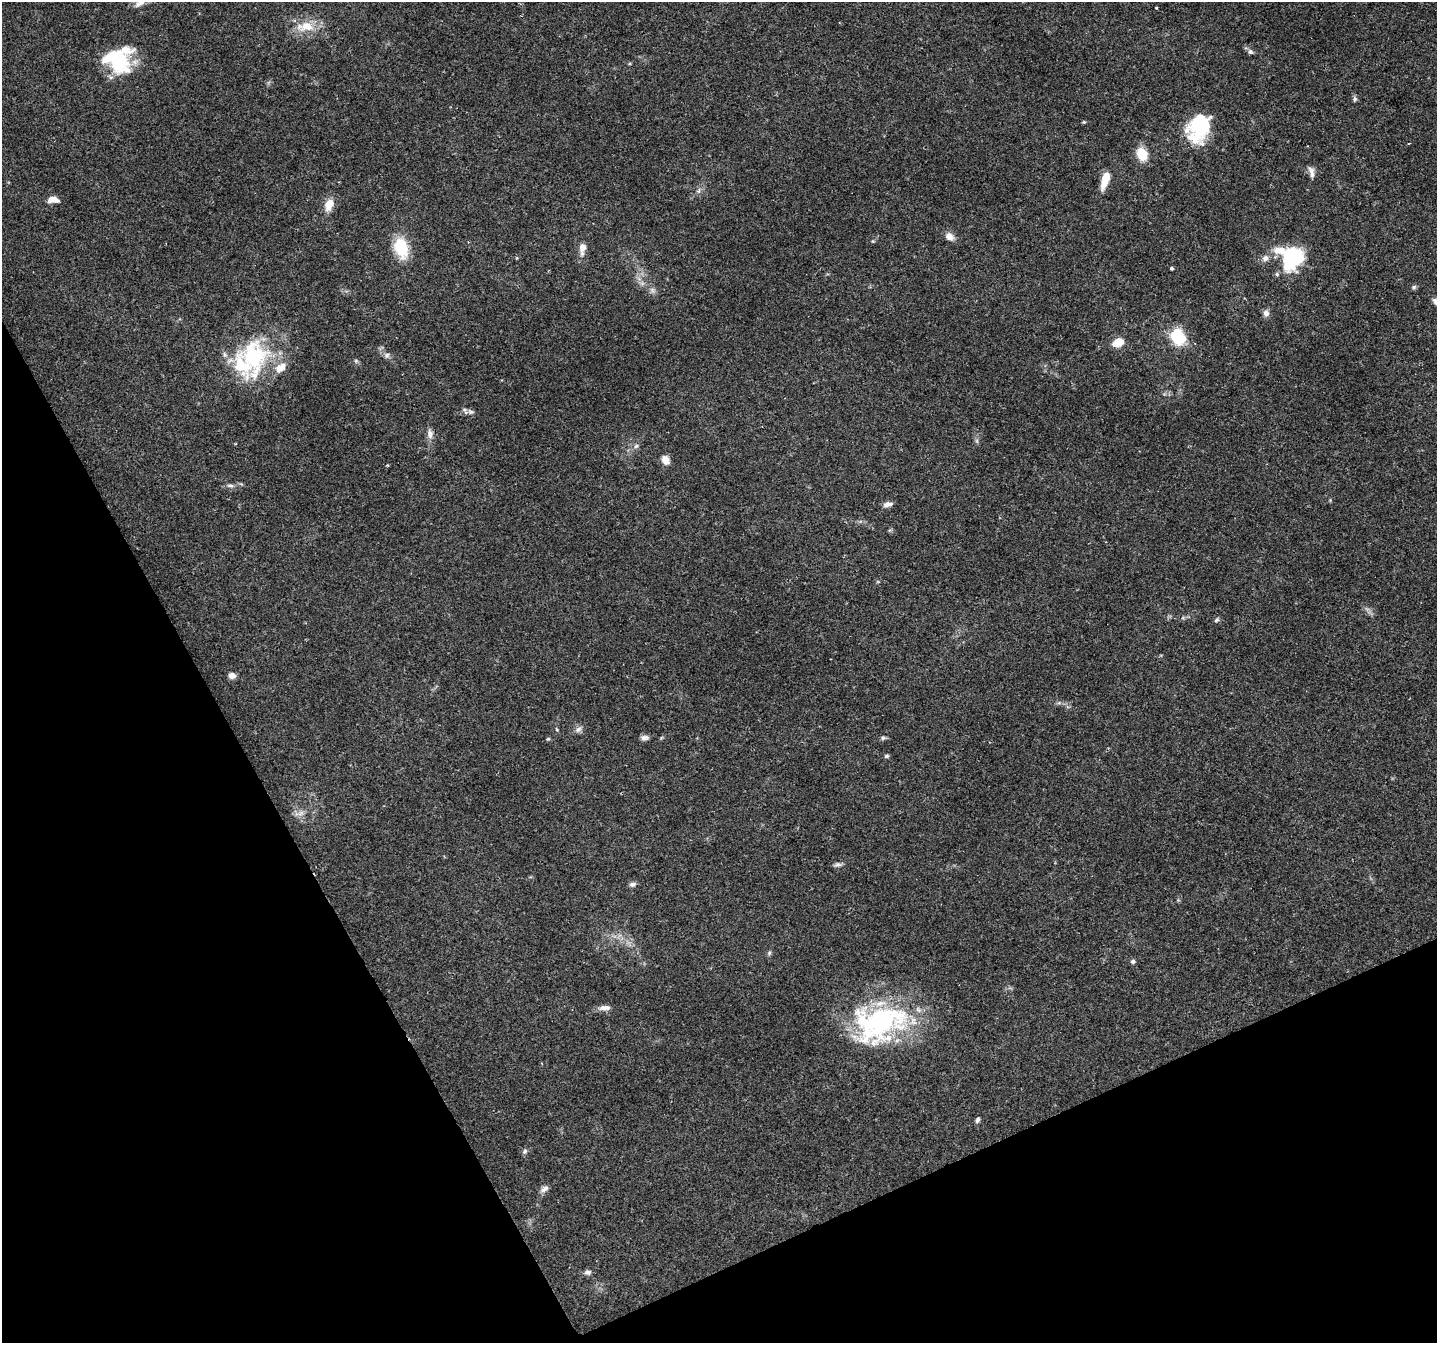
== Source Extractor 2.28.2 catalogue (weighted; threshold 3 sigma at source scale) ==
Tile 14 of 4 x 4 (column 2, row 4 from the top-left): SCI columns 1437-2871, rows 159-1499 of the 5740 x 5617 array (HDU 1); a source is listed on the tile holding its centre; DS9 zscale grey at full resolution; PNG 1439 x 1345 px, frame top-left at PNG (2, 2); no overlay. Shown black and unused: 25% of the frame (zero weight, under 2 of 3 exposures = <1% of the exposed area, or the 3 px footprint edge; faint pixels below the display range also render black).
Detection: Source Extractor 2.28.2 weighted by HDU 2 'WHT'; one run over the whole footprint, this tile lists its part. Background 0.0931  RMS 0.0052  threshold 0.0235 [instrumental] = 3 sigma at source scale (4.5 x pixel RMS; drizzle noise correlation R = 1.50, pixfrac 1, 0.0396/0.0396 arcsec/px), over >= 5 px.
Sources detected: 59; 2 inside a brighter object's white glare — not listed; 4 inside a brighter listed object's ellipse — not listed separately; the other 53 listed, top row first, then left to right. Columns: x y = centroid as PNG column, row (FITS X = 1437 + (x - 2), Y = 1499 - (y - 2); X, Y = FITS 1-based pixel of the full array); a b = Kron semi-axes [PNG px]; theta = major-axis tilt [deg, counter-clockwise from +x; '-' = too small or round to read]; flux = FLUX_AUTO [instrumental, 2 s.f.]
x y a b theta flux
139 3 16 7 24 2.9
1156 8 3 2 - 0.48
307 26 24 14 4 11
1250 52 7 6 - 1.4
118 62 32 27 -42 30
1355 99 7 5 73 1
1084 122 4 4 - 0.53
1196 128 36 25 34 29
1409 143 3 2 - 0.52
1142 154 11 8 -69 14
1311 172 16 6 -73 2.6
1105 180 20 7 73 9.6
53 200 13 6 -2 4.3
329 204 14 10 61 6.6
949 236 11 9 -44 3.4
401 248 23 14 -74 19
583 248 14 7 79 4.4
1292 257 14 14 - 81
1265 258 9 8 - 2.6
1171 268 3 3 - 0.81
1414 287 6 6 - 0.92
652 290 7 6 - 1.5
1266 313 8 8 - 2.4
1178 337 12 9 -60 32
1118 342 10 7 25 9
387 355 8 7 - 1.6
253 356 40 38 -55 53
356 361 5 5 - 0.85
471 412 10 6 -21 1.8
430 434 13 8 -83 3
636 446 6 6 - 1.2
666 460 11 8 -59 4.1
387 465 3 3 - 0.56
230 486 9 5 -6 1.5
888 504 11 6 10 2.4
1217 620 7 5 42 1
232 675 7 6 - 3.1
578 730 10 7 33 2
645 738 10 6 -1 1.8
883 738 7 5 11 1
548 739 5 4 - 0.63
886 756 5 4 - 1
300 813 10 6 27 2.5
838 864 11 5 2 1.5
632 884 9 6 11 1.6
769 953 6 4 48 0.86
1133 961 6 5 - 1.2
605 1008 15 6 2 3.1
878 1023 68 43 17 94
977 1120 7 5 69 1.3
525 1151 8 6 60 1.2
544 1189 12 7 32 2.3
588 1272 9 6 1 1.6
Isophote crosses this tile's border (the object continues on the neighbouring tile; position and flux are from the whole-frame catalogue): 1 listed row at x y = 139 3